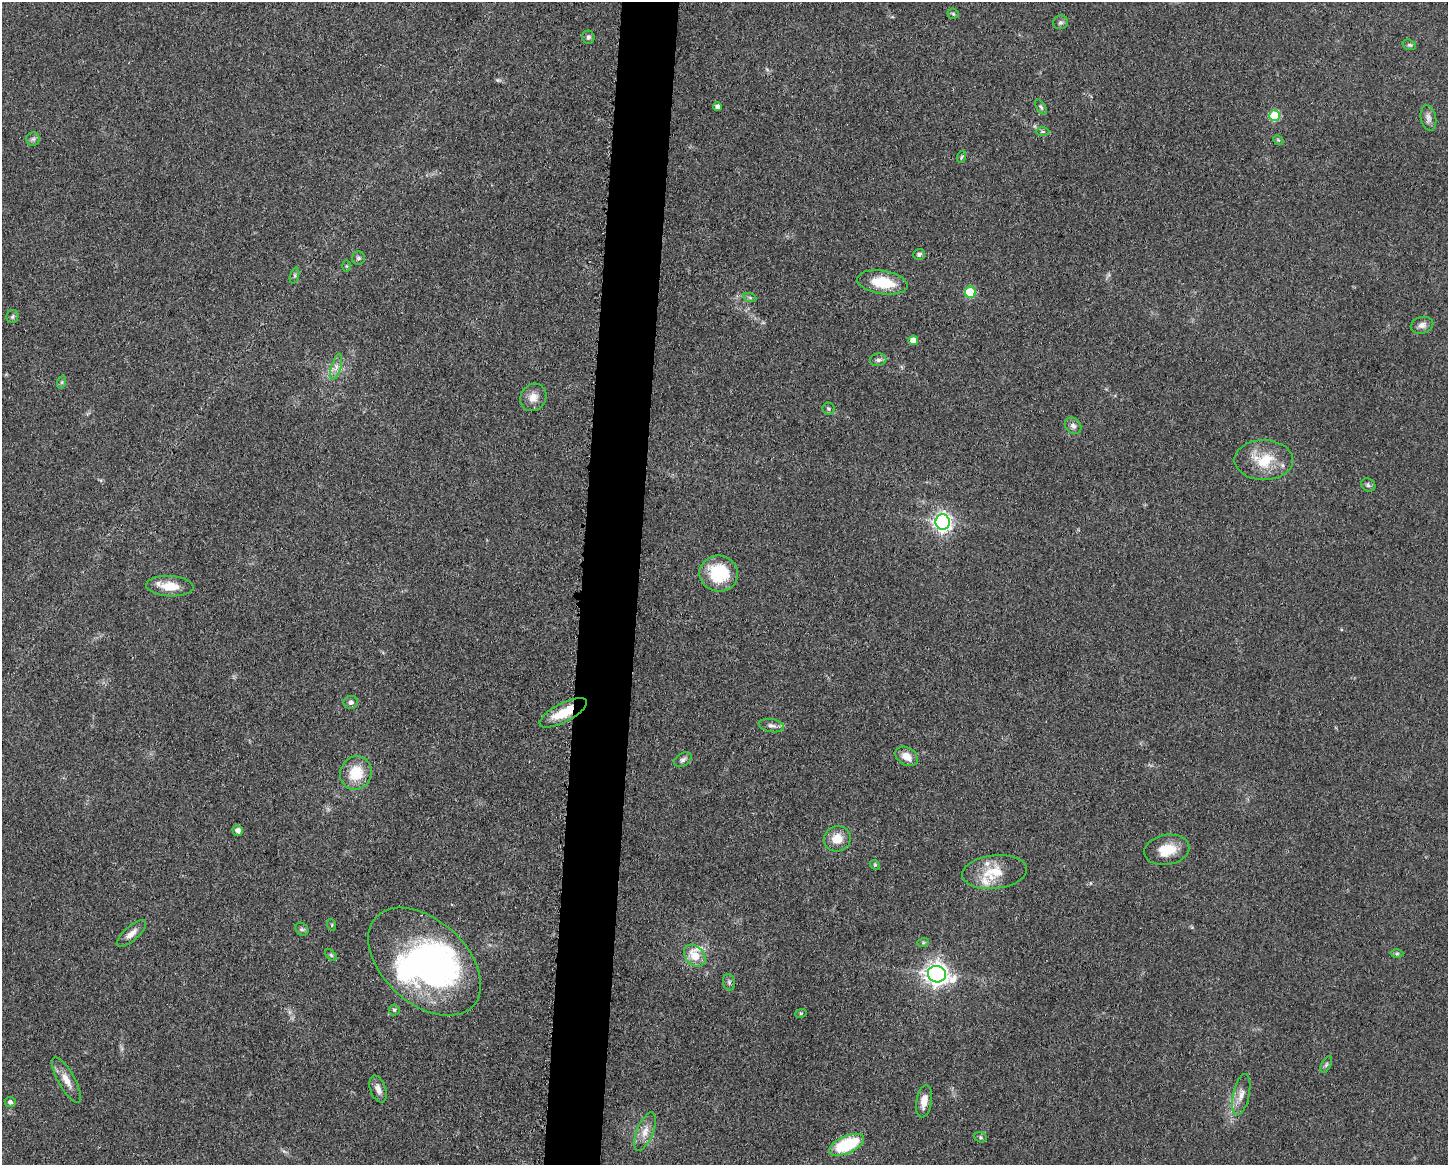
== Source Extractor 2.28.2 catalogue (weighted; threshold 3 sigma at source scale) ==
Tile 8 of 3 x 4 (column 2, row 3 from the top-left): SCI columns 1679-3124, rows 1167-2329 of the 4683 x 4655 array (HDU 1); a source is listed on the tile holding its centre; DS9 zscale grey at full resolution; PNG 1450 x 1167 px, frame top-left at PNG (2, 2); each listed source drawn as its Kron ellipse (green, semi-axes under 4 px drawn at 4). Shown black and unused: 4% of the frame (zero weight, under 3 of 5 exposures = <1% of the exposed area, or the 3 px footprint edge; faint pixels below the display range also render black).
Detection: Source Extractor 2.28.2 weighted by HDU 2 'WHT'; one run over the whole footprint, this tile lists its part. Background 0.0606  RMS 0.0057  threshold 0.0255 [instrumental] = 3 sigma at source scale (4.5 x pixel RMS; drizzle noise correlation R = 1.50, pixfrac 1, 0.05/0.05 arcsec/px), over >= 5 px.
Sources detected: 70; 2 inside a brighter object's white glare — neither listed nor drawn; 3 inside a brighter listed object's ellipse — not listed separately; the other 65 listed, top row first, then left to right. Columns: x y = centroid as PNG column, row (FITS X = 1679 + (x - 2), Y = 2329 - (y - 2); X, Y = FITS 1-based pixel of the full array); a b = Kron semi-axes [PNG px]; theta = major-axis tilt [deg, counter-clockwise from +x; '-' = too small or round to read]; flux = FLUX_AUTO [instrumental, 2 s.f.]
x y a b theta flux
953 14 5 5 - 0.78
1060 22 7 6 - 1.5
588 37 6 6 - 1.4
1409 45 7 5 -18 0.99
718 107 4 4 - 2.4
1041 107 9 4 -57 1.1
1275 116 5 5 - 32
1428 118 13 7 -79 2.9
1042 131 7 3 0 0.91
33 139 7 6 - 1.5
1278 140 5 4 - 0.77
961 157 6 3 70 0.69
919 254 6 5 - 1.4
358 258 6 6 - 1.4
347 266 6 4 -90 0.64
295 276 8 3 72 0.89
882 282 25 11 -9 19
970 292 5 5 - 28
750 298 6 4 -20 0.93
12 316 7 6 - 1.1
1422 325 11 8 15 2.8
913 340 5 4 - 5.8
878 360 8 6 11 1.7
336 367 13 4 74 2.9
62 382 6 4 71 0.86
533 397 14 12 55 5.7
829 409 6 6 - 1.1
1073 426 9 7 -42 2.6
1264 460 29 20 0 19
1368 485 7 6 - 1.5
943 522 7 7 - 240
719 574 19 18 - 28
170 586 23 10 -3 11
351 702 7 6 - 1.7
563 713 26 9 28 15
771 726 13 6 -11 2.5
907 756 12 8 -33 6
683 760 9 6 31 1.8
356 773 17 15 63 16
238 831 5 5 - 2.9
837 839 13 12 - 8
1167 850 23 15 9 12
875 865 5 4 - 0.72
995 872 32 16 6 16
332 925 6 3 -72 0.68
302 929 7 6 - 1.2
131 934 18 7 42 4.3
923 943 6 4 19 0.69
1397 954 6 4 2 0.84
331 955 7 4 -45 0.92
695 956 12 9 -48 9.4
424 962 66 41 -42 150
937 974 9 8 - 430
729 982 8 6 -77 1.4
394 1010 5 5 - 0.92
801 1013 6 4 18 0.71
1326 1065 9 4 63 1.2
66 1080 26 8 -61 6.4
378 1089 14 7 -70 3.9
1241 1094 21 8 78 5.2
924 1101 16 7 80 5.7
10 1102 5 5 - 1.4
645 1132 20 8 68 5.9
981 1137 6 5 - 0.98
847 1145 19 8 24 33
Overlapping masked pixels (flux is a lower limit): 1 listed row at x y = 563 713